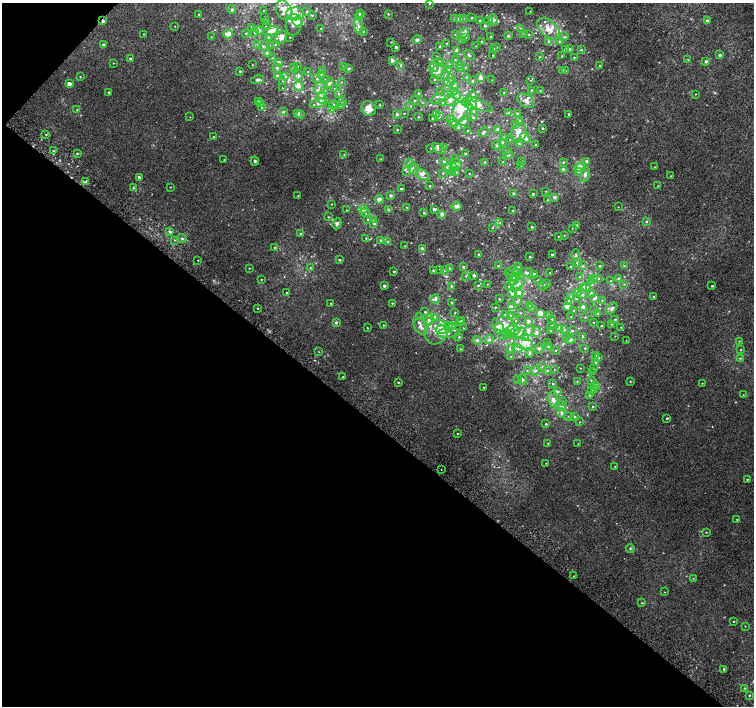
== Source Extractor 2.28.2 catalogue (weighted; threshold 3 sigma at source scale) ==
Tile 9 of 4 x 4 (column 1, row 3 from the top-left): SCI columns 35-1537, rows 1674-3080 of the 6074 x 6092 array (HDU 1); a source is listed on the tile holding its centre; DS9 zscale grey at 2 x 2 block average (1 PNG px = mean of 2 x 2 image px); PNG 756 x 708 px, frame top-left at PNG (2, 3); each listed source drawn as its Kron ellipse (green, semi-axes under 4 px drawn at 4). Shown black and unused: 41% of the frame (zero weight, under 2 of 3 exposures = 2% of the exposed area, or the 3 px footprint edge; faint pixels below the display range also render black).
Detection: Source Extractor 2.28.2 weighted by HDU 2 'WHT'; one run over the whole footprint, this tile lists its part. Background 0.00266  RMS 0.007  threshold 0.0315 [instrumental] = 3 sigma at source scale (4.5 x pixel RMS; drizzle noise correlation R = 1.50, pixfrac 1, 0.0396/0.0396 arcsec/px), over >= 5 px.
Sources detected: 586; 1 too faint to see at this stretch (2 x 2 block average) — neither listed nor drawn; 1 coinciding with a brighter row at this scale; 82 inside a brighter listed object's ellipse — not listed separately; of the other 502, all 500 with FLUX_AUTO >= 0.465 (the completeness limit of this list) listed and drawn (2 fainter detections not listed), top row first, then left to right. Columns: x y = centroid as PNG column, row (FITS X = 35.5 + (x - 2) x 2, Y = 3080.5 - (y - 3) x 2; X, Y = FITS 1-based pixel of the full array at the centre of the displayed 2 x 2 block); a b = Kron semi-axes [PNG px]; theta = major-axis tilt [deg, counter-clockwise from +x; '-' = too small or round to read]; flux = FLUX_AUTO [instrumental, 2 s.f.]
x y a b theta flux
429 4 2 2 - 0.98
232 9 4 3 - 3.3
263 10 2 2 - 0.6
284 10 10 7 -64 18
307 11 3 3 - 3
530 11 2 2 - 0.48
360 13 3 2 - 4.2
199 14 2 2 - 0.99
295 14 9 6 2 17
388 14 2 2 - 1.5
312 15 3 3 - 1.1
359 16 4 3 - 2
264 18 3 3 - 1.3
472 18 2 2 - 2
455 19 2 2 - 6.2
459 19 3 3 - 6.9
463 19 3 2 - 1.1
493 20 5 4 - 4.2
707 20 3 2 - 2.6
103 21 2 2 - 4.2
480 21 3 2 - 2.5
488 21 4 3 - 1.8
267 22 3 2 - 0.81
297 22 5 4 - 16
294 25 11 8 82 11
485 25 3 3 - 2.4
175 26 2 2 - 0.52
359 26 7 4 -74 4.9
251 27 3 2 - 1.1
266 27 3 3 - 1.8
321 28 2 2 - 0.75
520 29 4 3 - 1.6
549 29 14 7 -43 19
260 30 4 3 - 2.9
271 31 8 4 15 17
363 31 3 3 - 2.2
254 32 4 3 - 2.6
463 33 6 4 39 6.4
524 33 3 3 - 2
144 34 2 2 - 0.84
228 34 5 4 - 12
246 34 3 3 - 1.1
456 34 4 3 - 2.1
529 35 2 2 - 0.88
508 36 2 2 - 2.9
211 37 2 2 - 0.61
268 37 3 3 - 1.4
281 37 7 5 54 8.1
290 37 2 2 - 0.77
465 37 3 2 - 0.94
491 37 3 3 - 1.6
564 37 5 4 - 2.8
417 40 5 4 - 3.4
462 40 3 2 - 0.77
482 41 3 2 - 0.83
559 41 3 3 - 1.5
391 42 2 2 - 0.85
549 42 3 3 - 5.1
447 43 2 2 - 0.92
258 44 3 2 - 1.2
275 44 2 2 - 1
103 45 2 2 - 3.8
271 45 4 3 - 1.7
263 46 4 3 - 1.9
440 46 2 2 - 2.6
476 46 2 2 - 0.61
396 47 2 2 - 3.1
496 47 3 2 - 1.5
493 49 3 2 - 1.1
569 49 4 3 - 3
565 50 3 2 - 4.7
581 50 3 2 - 1.3
457 51 2 2 - 13
267 54 3 3 - 7.2
469 55 6 3 -39 2
493 55 2 2 - 0.72
719 55 3 2 - 3.6
562 56 2 2 - 0.51
437 57 3 2 - 0.95
539 57 2 2 - 0.97
574 57 2 2 - 1.4
272 58 3 2 - 0.86
131 59 2 2 - 4.8
392 60 3 3 - 7.5
455 60 3 2 - 1.2
688 60 3 2 - 0.94
439 61 3 2 - 1.1
706 61 2 2 - 3.5
278 62 4 3 - 3.5
113 63 2 2 - 0.82
449 64 3 3 - 1.6
252 65 2 2 - 0.6
460 65 3 2 - 1.2
600 65 2 2 - 0.74
298 66 3 2 - 0.94
344 66 3 2 - 0.87
401 66 3 3 - 5
434 67 5 4 - 4.1
465 67 3 2 - 0.79
277 68 4 3 - 3
293 68 3 3 - 1.7
349 68 2 2 - 3
449 69 3 2 - 1.5
461 69 4 3 - 1.6
562 70 2 2 - 3.3
240 71 2 2 - 1.6
323 71 3 3 - 1.5
438 71 8 5 63 7
565 71 3 2 - 1.3
308 72 2 2 - 0.62
321 74 4 3 - 1.7
277 75 3 2 - 2.9
298 75 6 4 -90 3.2
446 75 4 2 - 1.5
80 77 2 2 - 0.84
286 77 3 3 - 4.1
467 77 3 2 - 1.2
480 78 3 3 - 11
317 79 3 3 - 1.5
326 79 3 3 - 1.7
435 79 2 2 - 1.2
451 79 5 4 - 3.8
257 80 6 3 12 3.5
492 80 2 2 - 0.46
531 80 3 2 - 0.61
282 81 3 2 - 1.2
472 81 4 3 - 2
341 82 3 2 - 0.82
449 82 5 3 - 2
329 83 5 4 - 6
69 84 3 2 - 14
299 86 5 4 - 13
454 86 4 4 - 2.8
282 88 2 2 - 0.6
320 88 7 5 47 8
334 89 3 2 - 0.83
325 90 4 3 - 2.9
531 90 2 2 - 1
540 90 3 2 - 0.95
455 91 4 3 - 1.8
109 92 2 2 - 2
440 92 3 2 - 1.2
339 93 4 3 - 2
418 93 2 2 - 1.7
504 93 3 2 - 0.81
696 94 2 2 - 0.76
456 95 5 3 - 3.1
473 95 4 2 - 1.6
442 97 11 4 24 8.3
322 98 6 4 -90 6.6
415 100 4 3 - 1.9
450 100 6 5 - 8.2
526 101 9 6 -35 7.7
258 102 3 2 - 1
342 102 3 3 - 1.8
422 102 3 2 - 0.82
442 102 3 3 - 1.9
466 102 5 4 - 4.1
318 103 9 4 12 7.8
261 104 3 2 - 1.1
479 104 15 5 -25 9.2
334 105 5 4 - 3.6
341 105 4 3 - 2.9
380 105 2 2 - 1.2
471 105 5 4 - 25
411 106 3 2 - 0.94
261 107 3 3 - 1.7
369 108 8 6 -48 16
77 110 2 2 - 0.9
332 110 3 3 - 1.5
460 111 10 7 71 22
474 111 3 3 - 2.5
283 112 4 3 - 1.9
298 113 3 3 - 9.3
509 113 4 3 - 2.5
517 113 3 3 - 1.7
397 114 3 3 - 4.1
404 114 2 2 - 0.72
436 114 4 3 - 2.1
569 114 2 2 - 4
301 115 4 3 - 2
190 117 2 2 - 0.51
418 117 2 2 - 1.2
439 117 4 3 - 1.4
473 117 3 3 - 2.2
432 118 3 2 - 0.97
451 119 3 3 - 1.6
464 121 5 4 - 3.7
520 121 3 3 - 1.3
453 123 4 3 - 2.2
515 124 3 3 - 1.2
458 128 3 2 - 2.8
542 128 2 2 - 2.6
397 130 2 2 - 1.4
467 130 2 2 - 0.78
498 130 3 3 - 6.6
484 132 6 3 45 2.5
519 133 9 7 60 18
46 134 3 2 - 1.3
213 137 2 2 - 0.9
504 137 2 2 - 0.75
525 138 6 3 -38 7.8
510 139 3 2 - 0.73
502 142 3 2 - 1.9
519 144 3 3 - 1.6
536 144 3 3 - 1.2
497 145 4 3 - 1.9
443 147 3 3 - 3
431 148 2 2 - 0.76
439 149 7 4 -32 4.5
53 151 3 2 - 1.8
506 151 3 3 - 2.6
77 153 3 2 - 2.5
344 154 2 2 - 0.58
465 154 2 2 - 2.9
508 155 5 3 - 1.8
456 158 2 2 - 0.83
381 159 2 2 - 0.5
224 160 2 2 - 0.54
255 161 4 3 - 2.5
522 161 2 2 - 0.87
587 161 3 3 - 3.7
444 162 3 3 - 2.7
485 162 2 2 - 1.5
503 162 3 3 - 1.3
563 162 3 3 - 1.8
409 163 4 3 - 2.6
456 163 6 4 -22 5.5
521 166 4 2 - 0.72
447 167 3 3 - 2.6
655 167 2 2 - 0.8
453 168 3 3 - 4.8
580 168 5 4 - 18
413 169 6 5 - 5.8
563 169 4 3 - 4
407 171 3 3 - 1.3
453 172 3 3 - 2
456 172 3 3 - 1.6
579 172 4 3 - 2.1
443 173 3 2 - 1.1
421 174 9 5 -27 7.1
469 174 2 2 - 0.58
585 174 8 4 76 6.4
671 176 2 2 - 0.7
139 177 2 2 - 8.6
85 182 3 2 - 6.2
430 186 3 2 - 1.4
658 186 3 2 - 0.75
171 187 2 2 - 0.73
133 188 3 3 - 1.3
401 189 2 2 - 2.5
546 191 2 2 - 0.87
514 194 3 2 - 5.1
533 194 2 2 - 2.4
298 195 2 2 - 0.68
390 195 2 2 - 4.9
554 197 3 2 - 4.3
379 199 4 3 - 7
547 200 2 2 - 0.88
332 204 2 2 - 0.68
456 206 5 4 - 4.9
406 207 3 2 - 0.78
618 207 2 2 - 0.51
434 209 3 2 - 4.7
346 210 2 2 - 0.49
363 210 4 3 - 5.6
389 210 4 3 - 1.7
512 211 2 2 - 1.9
365 213 5 4 - 3.8
424 213 3 2 - 1.6
442 214 2 2 - 12
328 217 2 2 - 1.2
368 219 3 3 - 2
373 219 3 3 - 1.9
646 221 3 3 - 1.8
500 222 3 2 - 1.2
374 223 3 3 - 4.2
337 224 6 4 62 4.1
577 225 4 2 - 1.3
532 227 2 2 - 2.1
492 228 2 2 - 0.91
572 229 2 2 - 0.58
170 232 3 3 - 3.3
300 234 3 3 - 2.2
564 235 3 2 - 0.69
558 236 3 2 - 0.77
182 238 4 3 - 2.3
366 238 2 2 - 1.2
175 240 2 2 - 0.83
381 241 3 3 - 2.5
387 241 3 2 - 1
405 246 2 2 - 0.56
275 248 3 3 - 1.8
422 248 3 2 - 6.8
478 254 3 2 - 1.2
552 255 2 2 - 2.6
576 255 5 2 - 1.9
530 257 2 2 - 1.7
198 260 2 2 - 1.2
339 260 2 2 - 2.5
577 263 3 3 - 3.1
498 266 2 2 - 2.2
571 266 2 2 - 1.3
583 266 3 3 - 1.9
600 266 2 2 - 2
624 266 3 2 - 1.3
463 267 2 2 - 2.7
518 267 3 3 - 1.9
249 268 2 2 - 0.86
311 268 3 2 - 1
440 269 2 2 - 0.78
450 269 3 2 - 6.7
433 270 3 2 - 1.6
445 270 3 3 - 2.6
512 271 6 4 11 3.8
394 272 2 2 - 1.9
550 272 2 2 - 0.86
517 273 4 3 - 2.5
527 273 6 3 -23 4.4
534 274 2 2 - 4.8
474 275 2 2 - 4.2
466 276 3 3 - 1.1
511 276 7 4 -47 3.6
516 277 3 2 - 16
579 277 3 2 - 0.8
595 278 4 3 - 2.3
618 278 3 3 - 1.9
261 279 2 2 - 0.82
514 279 6 4 55 15
598 279 3 2 - 1.1
538 280 3 2 - 0.55
591 281 3 3 - 1.9
611 281 2 2 - 0.82
487 284 2 2 - 0.6
519 284 7 4 37 6
547 284 2 2 - 0.86
624 284 3 2 - 0.82
478 285 2 2 - 1.6
384 286 2 2 - 4.5
451 286 3 3 - 1.5
509 286 3 2 - 1.3
543 286 4 3 - 2.1
712 286 2 2 - 1.7
587 287 4 4 - 2.9
583 288 4 3 - 13
287 293 2 2 - 1.7
519 293 4 3 - 12
578 293 3 3 - 1.7
512 294 3 3 - 4.3
592 294 3 2 - 7.1
582 295 5 3 - 3.1
571 296 3 2 - 1.1
653 296 2 2 - 1.4
595 298 4 3 - 4
435 299 4 3 - 4.2
499 299 2 2 - 1.2
576 299 2 2 - 0.71
602 300 3 2 - 1.1
517 301 4 4 - 2.6
568 301 4 3 - 3.6
452 302 2 2 - 1.3
331 303 2 2 - 0.91
392 303 2 2 - 1.1
529 305 3 2 - 1.2
512 306 4 3 - 2.9
495 307 2 2 - 1.3
567 307 3 2 - 20
583 307 2 2 - 13
257 308 2 2 - 0.91
531 308 3 2 - 1.7
612 308 7 4 48 4.8
595 309 3 2 - 0.82
574 311 2 2 - 1.4
425 312 2 2 - 2.1
454 313 4 2 - 0.88
520 313 3 2 - 0.65
505 314 3 2 - 1.6
540 314 4 3 - 15
598 314 3 3 - 2.7
511 315 3 2 - 0.93
549 315 3 2 - 2.6
571 316 2 2 - 0.64
420 317 3 3 - 1.2
435 317 3 3 - 6
585 317 2 2 - 1.1
552 319 3 3 - 1.6
615 319 3 2 - 1.2
429 320 6 4 67 5.5
462 320 3 2 - 1.2
516 321 2 2 - 0.68
528 321 4 3 - 4.1
459 322 2 2 - 1
336 323 3 2 - 3.3
593 323 2 2 - 0.86
503 324 11 7 -9 14
611 324 2 2 - 0.71
383 325 2 2 - 1.1
421 326 9 6 -53 8.2
551 326 2 2 - 1.1
601 326 2 2 - 1.4
449 327 6 4 -65 4.9
453 327 3 3 - 5.6
621 327 2 2 - 0.69
367 328 2 2 - 0.96
463 328 2 2 - 0.5
499 328 5 5 - 15
442 329 6 4 -8 25
560 329 4 3 - 2.4
513 330 7 5 -3 6.8
564 330 2 2 - 0.84
528 331 6 3 51 4.6
551 331 3 2 - 1.2
572 331 2 2 - 2.1
436 332 13 11 51 22
536 332 5 3 - 3.2
448 333 11 5 3 6.9
506 333 4 4 - 4.3
519 333 8 4 27 8.1
502 335 2 2 - 1.2
509 336 3 3 - 1.7
583 336 2 2 - 1.7
615 336 2 2 - 0.59
459 337 3 3 - 1.4
525 337 4 4 - 3
567 337 2 2 - 0.69
477 340 4 3 - 3.1
489 340 4 4 - 3.1
570 340 5 3 - 5.2
626 341 2 2 - 0.58
739 341 2 2 - 0.67
547 342 2 2 - 0.81
523 343 10 5 -11 13
549 347 3 2 - 1.1
517 348 5 3 - 3.9
539 348 5 3 - 2.4
585 348 3 2 - 1.3
461 349 2 2 - 0.87
510 349 4 3 - 1.8
741 350 2 2 - 0.84
556 351 3 2 - 0.89
319 352 2 2 - 0.58
529 354 4 2 - 1.6
596 355 3 2 - 2.6
511 357 3 2 - 0.62
598 357 3 2 - 4.6
740 358 3 2 - 1.1
596 362 3 3 - 3.4
542 367 3 2 - 1.1
580 368 2 2 - 0.61
593 368 2 2 - 0.83
554 370 3 2 - 0.63
527 371 3 2 - 0.87
535 371 5 4 - 2.5
548 371 3 2 - 0.93
593 372 2 2 - 0.55
343 377 2 2 - 3.5
522 379 6 3 -84 2.2
518 380 3 2 - 1.1
577 381 2 2 - 0.84
591 381 2 2 - 0.77
630 381 2 2 - 1.2
398 382 2 2 - 1.4
702 383 2 2 - 0.63
553 384 2 2 - 1.4
595 385 4 4 - 3.7
484 387 2 2 - 0.66
595 390 3 2 - 1.1
557 391 4 3 - 3.2
592 391 3 2 - 1.3
589 395 3 2 - 0.73
743 395 2 2 - 0.69
553 399 8 5 -78 8.5
562 402 3 2 - 0.91
561 406 6 3 -32 4.8
592 406 3 2 - 1.7
561 413 4 3 - 4
568 416 3 2 - 0.91
575 416 3 3 - 1.6
667 418 2 2 - 2
580 422 2 2 - 0.6
546 424 2 2 - 1.9
457 434 2 2 - 0.8
548 443 2 2 - 0.78
578 444 2 2 - 0.5
546 463 2 2 - 0.47
615 466 2 2 - 0.9
441 469 2 2 - 0.81
747 479 2 2 - 1.3
737 519 3 2 - 0.91
706 532 2 2 - 0.81
630 548 4 3 - 1.6
573 576 2 2 - 1
693 578 2 2 - 0.67
664 592 2 2 - 0.54
642 603 3 2 - 1.2
734 621 2 2 - 1.1
745 626 2 2 - 0.6
724 669 3 2 - 1.8
744 688 3 2 - 0.95
749 695 2 2 - 0.99
Overlapping masked pixels (flux is a lower limit): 2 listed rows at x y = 103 21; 85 182
Isophote crosses this tile's border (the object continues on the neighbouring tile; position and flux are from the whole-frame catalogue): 1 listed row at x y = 429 4
Diffuse or blended objects may show on this block-average render without a row.